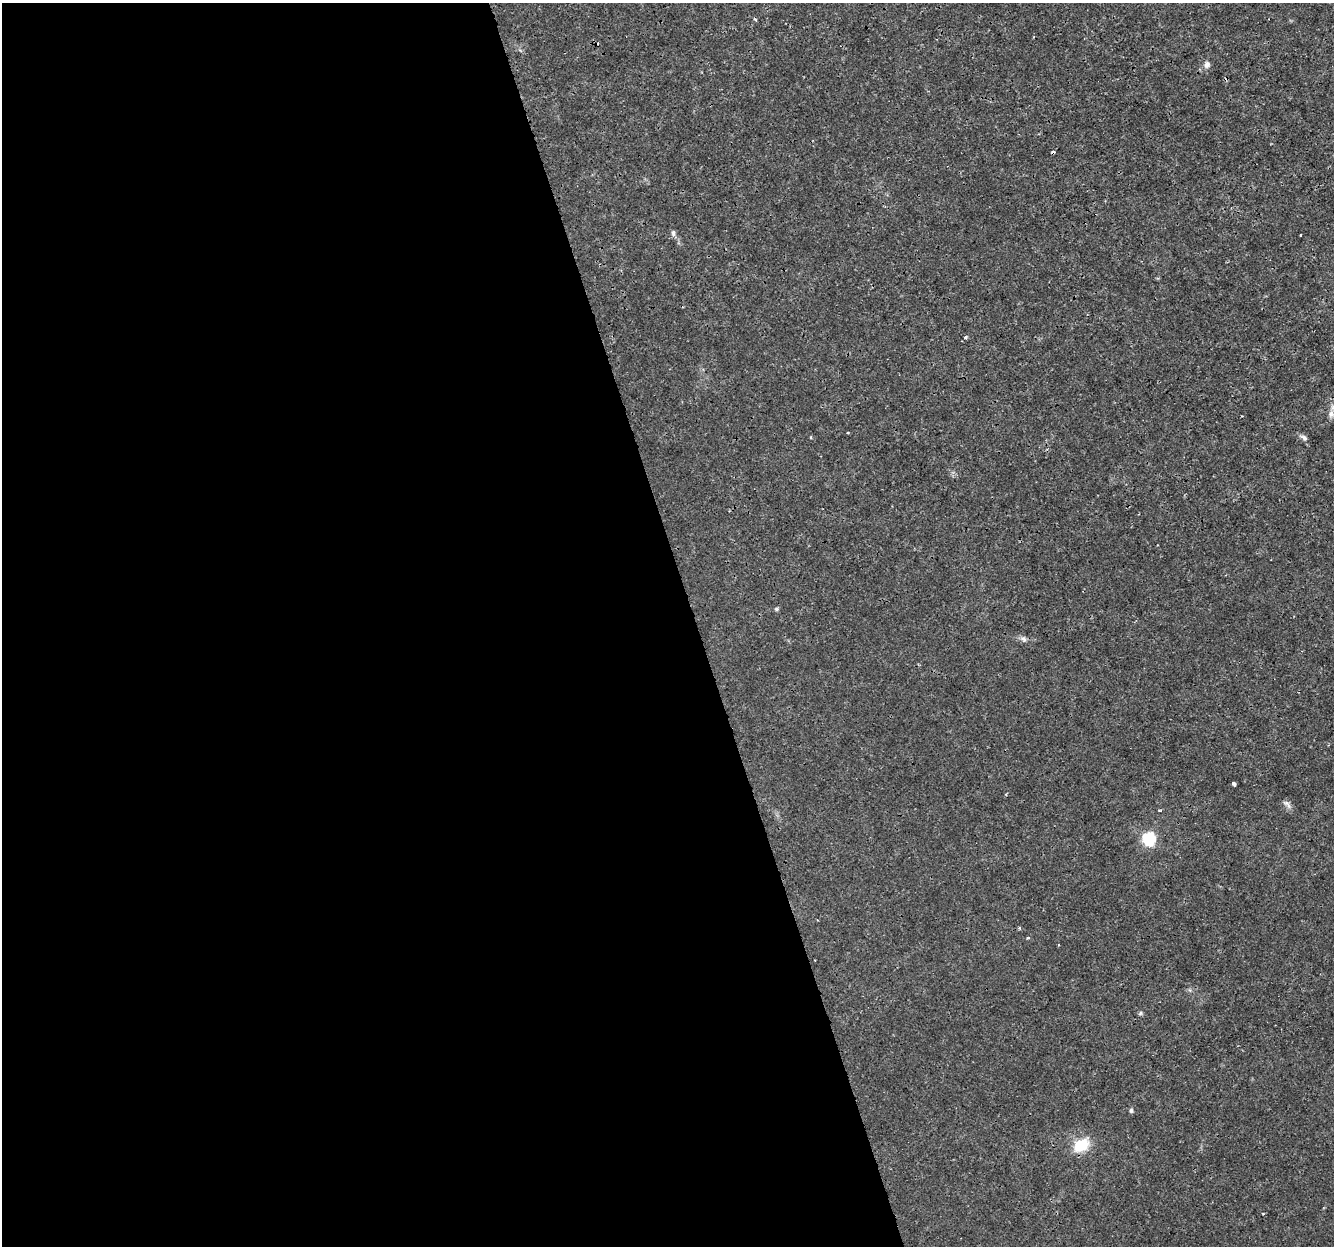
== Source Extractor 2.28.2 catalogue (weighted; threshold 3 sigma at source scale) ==
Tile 9 of 4 x 4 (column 1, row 3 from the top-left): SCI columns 1-1332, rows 1306-2549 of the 5331 x 5145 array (HDU 1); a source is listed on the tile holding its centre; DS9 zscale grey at full resolution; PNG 1336 x 1248 px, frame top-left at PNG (2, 3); no overlay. Shown black and unused: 52% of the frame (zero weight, under 3 of 4 exposures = <1% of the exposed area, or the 3 px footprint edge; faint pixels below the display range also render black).
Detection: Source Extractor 2.28.2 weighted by HDU 2 'WHT'; one run over the whole footprint, this tile lists its part. Background 0.0019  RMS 8.0e-04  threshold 0.00358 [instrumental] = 3 sigma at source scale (4.5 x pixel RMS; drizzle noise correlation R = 1.50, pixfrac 1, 0.0396/0.0396 arcsec/px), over >= 5 px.
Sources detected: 16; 2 cosmic-ray / hot-pixel residue — not listed; the other 14 listed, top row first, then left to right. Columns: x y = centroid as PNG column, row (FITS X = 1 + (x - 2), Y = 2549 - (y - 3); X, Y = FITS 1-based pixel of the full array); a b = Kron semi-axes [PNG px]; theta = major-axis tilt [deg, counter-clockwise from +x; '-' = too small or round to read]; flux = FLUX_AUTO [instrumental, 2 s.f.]
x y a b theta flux
755 19 4 3 - 0.096
1207 64 8 7 - 0.31
673 233 9 5 -89 0.2
966 337 4 3 - 0.14
1331 414 11 6 76 0.39
1304 438 10 6 -42 0.25
776 609 5 5 - 0.11
1023 639 9 6 -33 0.25
1234 783 4 3 - 0.2
1287 804 13 5 -47 0.28
1149 839 6 6 - 12
1028 938 4 3 - 0.074
1131 1111 6 5 - 0.13
1081 1145 18 12 30 2.1
Isophote crosses this tile's border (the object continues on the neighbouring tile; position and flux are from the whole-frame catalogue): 1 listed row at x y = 1331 414